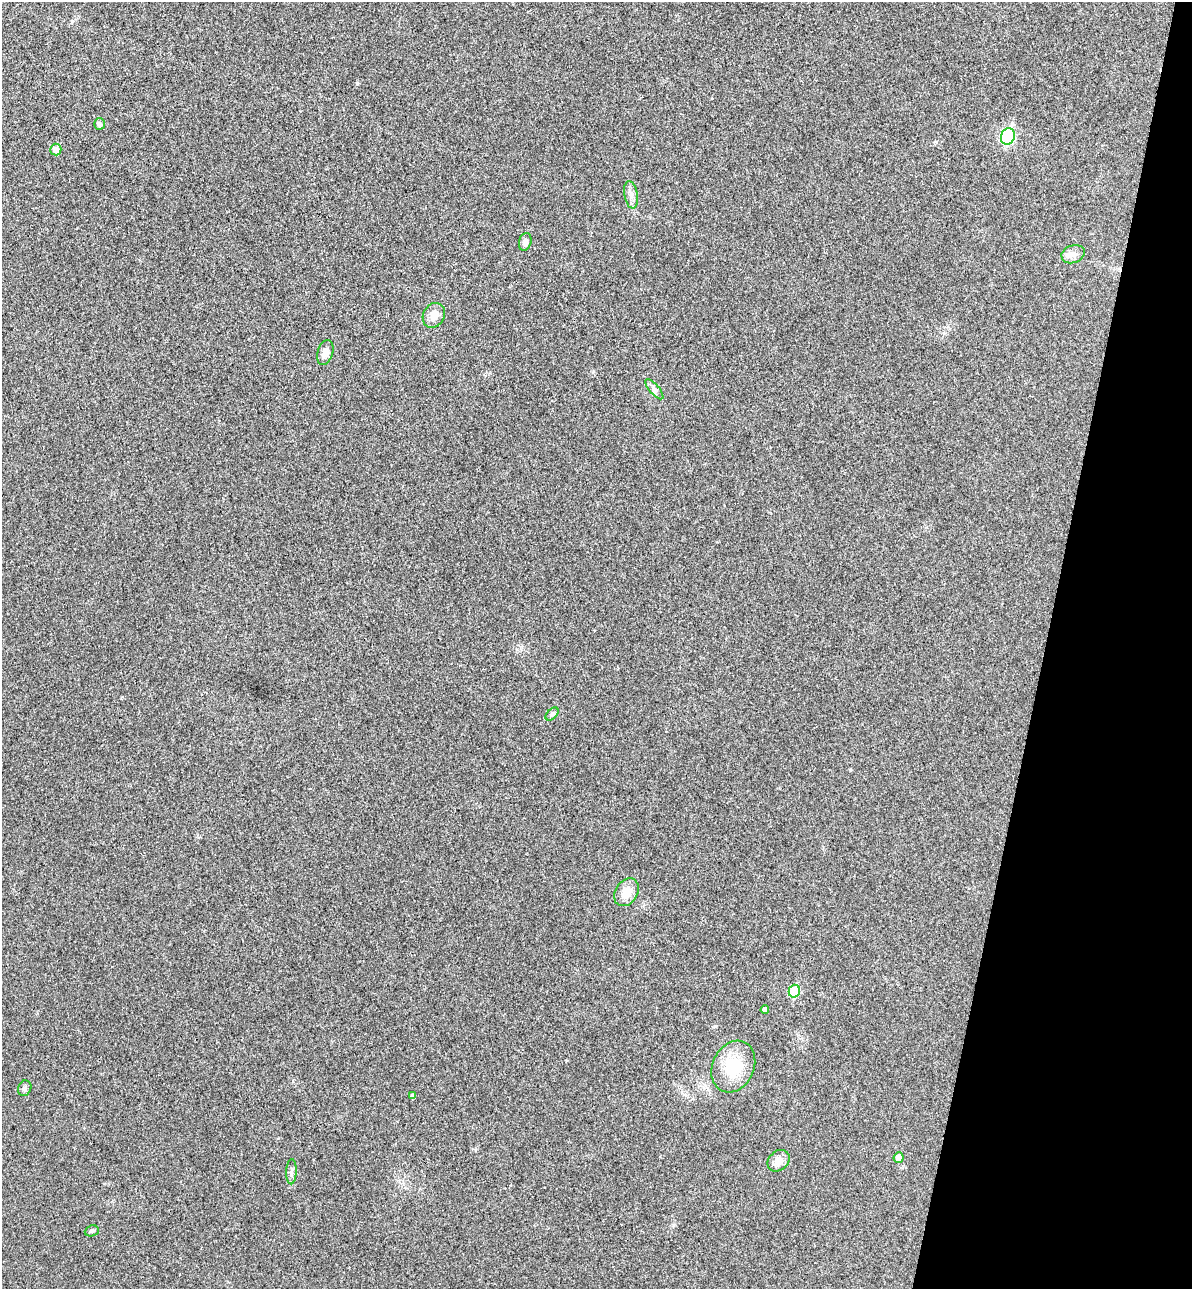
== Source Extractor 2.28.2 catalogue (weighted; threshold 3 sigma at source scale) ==
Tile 8 of 4 x 4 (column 4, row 2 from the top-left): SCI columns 3750-4939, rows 2600-3886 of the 5243 x 5193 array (HDU 1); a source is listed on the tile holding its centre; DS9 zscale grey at full resolution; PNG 1194 x 1291 px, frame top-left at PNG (2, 2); each listed source drawn as its Kron ellipse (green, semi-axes under 4 px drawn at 4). Shown black and unused: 12% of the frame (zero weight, under 3 of 4 exposures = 6% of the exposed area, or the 3 px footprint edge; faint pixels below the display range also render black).
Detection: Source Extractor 2.28.2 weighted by HDU 2 'WHT'; one run over the whole footprint, this tile lists its part. Background 0.0266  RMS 0.0065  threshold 0.0292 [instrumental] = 3 sigma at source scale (4.5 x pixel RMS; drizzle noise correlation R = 1.50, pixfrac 1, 0.05/0.05 arcsec/px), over >= 5 px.
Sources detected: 20; all 20 listed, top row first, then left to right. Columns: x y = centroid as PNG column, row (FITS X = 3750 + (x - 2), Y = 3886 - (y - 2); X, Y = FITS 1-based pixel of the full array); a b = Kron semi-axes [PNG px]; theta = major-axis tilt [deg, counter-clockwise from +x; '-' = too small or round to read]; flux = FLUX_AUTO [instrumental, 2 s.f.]
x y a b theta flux
100 124 5 5 - 2.1
1008 136 8 7 - 89
56 150 6 5 - 5.9
631 195 14 6 -81 3.6
525 242 9 6 78 2.8
1073 254 12 9 20 4.1
434 315 13 10 60 6.2
325 352 13 7 73 4.5
654 389 12 5 -49 2.3
552 714 8 4 45 1.2
626 892 15 11 57 9.8
794 991 6 5 - 27
765 1010 4 4 - 2.5
733 1067 27 20 64 24
25 1088 8 6 66 1.7
412 1096 4 4 - 2
899 1158 5 5 - 5.9
778 1161 12 9 44 5.4
291 1172 13 5 88 2
92 1231 7 5 21 1.2
Unlisted compact peaks at least as high as the median listed source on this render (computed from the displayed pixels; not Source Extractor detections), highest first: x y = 357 83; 715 1026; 673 1225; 593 372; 850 770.